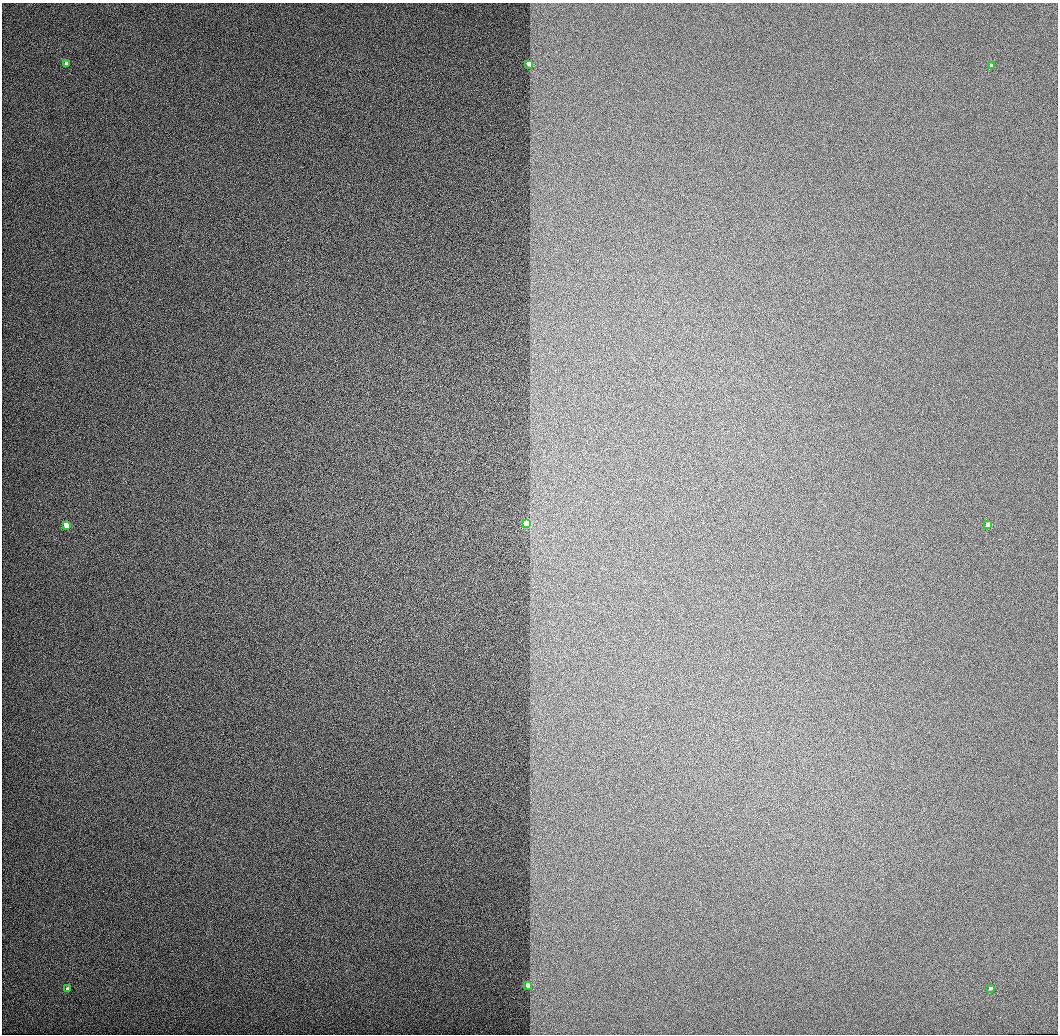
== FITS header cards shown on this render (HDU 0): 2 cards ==
NAXIS1  =                 1056 / Length of Axis 1 (Serial)
NAXIS2  =                 1032 / Length of Axis 2 (Parallel)

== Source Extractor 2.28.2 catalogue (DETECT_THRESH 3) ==
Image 1056 x 1032 px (HDU 0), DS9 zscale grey, 1 PNG px = 1 image px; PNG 1060 x 1036 px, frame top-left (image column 1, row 1032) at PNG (2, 3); each listed source drawn as its Kron ellipse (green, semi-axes under 4 px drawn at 4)
Background 514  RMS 3.2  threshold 9.59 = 3 sigma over >= 5 px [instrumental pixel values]
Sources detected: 9; all 9 listed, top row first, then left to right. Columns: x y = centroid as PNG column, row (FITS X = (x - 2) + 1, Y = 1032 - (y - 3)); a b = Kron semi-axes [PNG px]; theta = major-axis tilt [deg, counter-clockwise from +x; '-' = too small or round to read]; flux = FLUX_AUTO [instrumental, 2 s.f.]
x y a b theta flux
66 63 3 3 - 1900
529 64 3 3 - 13000
992 66 3 3 - 1800
526 524 3 3 - 46000
66 525 4 3 - 12000
988 525 3 3 - 12000
528 985 3 3 - 15000
990 988 3 3 - 1700
68 989 3 3 - 2000